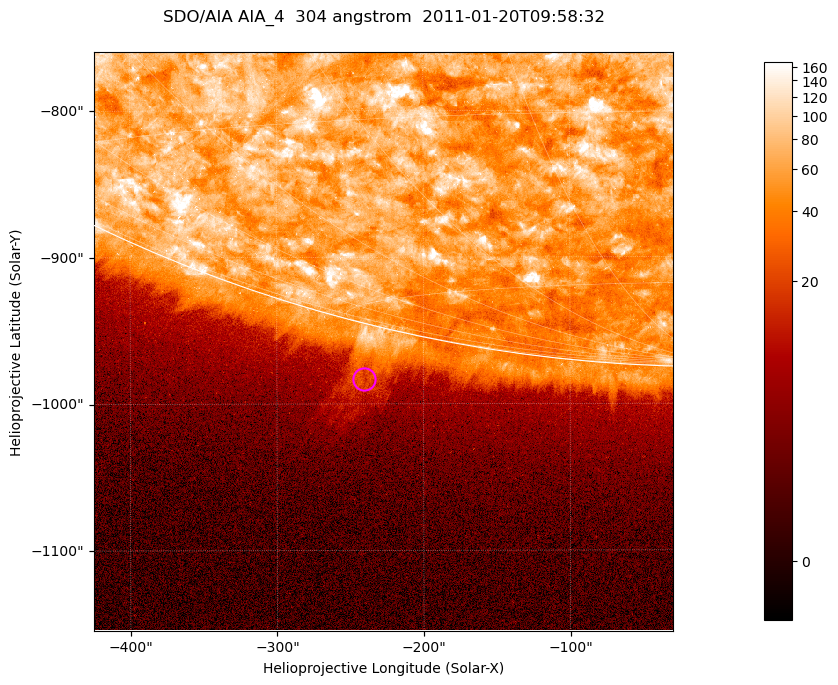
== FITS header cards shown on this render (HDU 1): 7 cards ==
TELESCOP= 'SDO/AIA '           / For AIA: SDO/AIA
INSTRUME= 'AIA_4   '           / For AIA: AIA_ATA1, AIA_ATA2, AIA_ATA3 or AIA_AT
WAVELNTH=                  304 / [angstrom] Wavelength
WAVEUNIT= 'angstrom'           / Wavelength unit: angstrom
DATE-OBS= '2011-01-20T09:58:32.123' / [ISO] Date when observation started; ISO 8
CTYPE1  = 'HPLN-TAN'           / CTYPE1; Typically HPLN
CTYPE2  = 'HPLT-TAN'           / CTYPE2; Typically HPLT

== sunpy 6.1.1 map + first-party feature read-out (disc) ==
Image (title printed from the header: SDO/AIA AIA_4  304 angstrom  2011-01-20T09:58:32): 658 x 658 px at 0.6 arcsec/px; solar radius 975 arcsec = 1625 px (partial field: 2.4% of the solar disc is inside the frame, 46% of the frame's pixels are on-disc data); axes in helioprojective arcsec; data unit not stated in the header (colour bar unlabelled)
Orientation: roll -0.132 deg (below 1 deg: not rotated)
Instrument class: DISC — disc imager (sunpy class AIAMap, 304 A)
Bright regions (active regions / flare kernels): reference = the on-disc median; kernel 5 px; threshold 5 sigma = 113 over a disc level ~61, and >= 1.15x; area >= 432 px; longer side >= 8 px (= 4.8 arcsec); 0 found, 0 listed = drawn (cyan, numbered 1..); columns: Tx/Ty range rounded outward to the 2 arcsec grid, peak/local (2 s.f.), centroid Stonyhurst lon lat
Off-limb structures (1.02-1.3 R_sun): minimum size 216 px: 4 found; the strongest spans PA ~165..170 deg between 1.02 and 1.08 R_sun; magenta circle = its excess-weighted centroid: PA ~165 deg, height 1.04 R_sun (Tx ~-240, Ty ~-984 arcsec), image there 2.1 x the reference